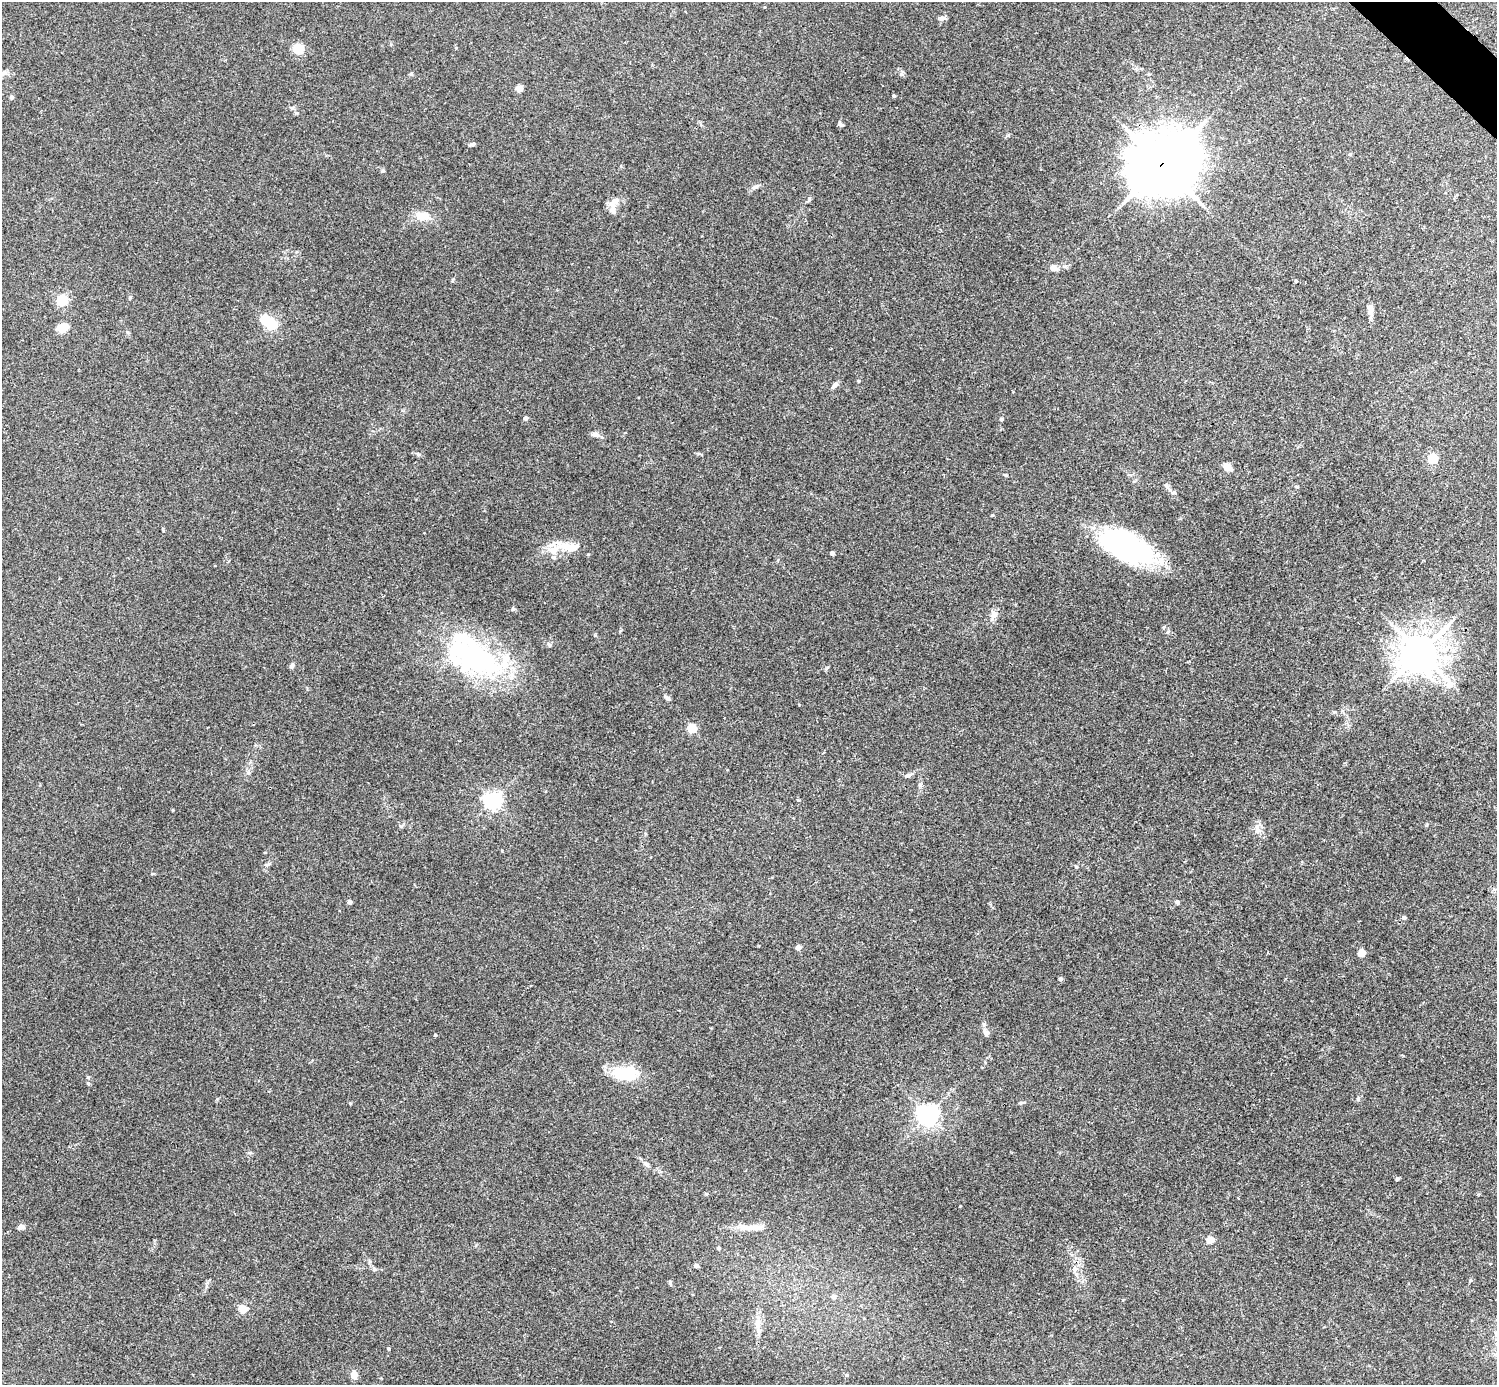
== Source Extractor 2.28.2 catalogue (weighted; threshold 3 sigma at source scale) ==
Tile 10 of 4 x 4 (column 2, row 3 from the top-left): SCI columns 1502-2996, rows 1683-3065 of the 5988 x 5988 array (HDU 1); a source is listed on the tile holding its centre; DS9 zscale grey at full resolution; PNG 1499 x 1387 px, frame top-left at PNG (2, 2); no overlay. Shown black and unused: <1% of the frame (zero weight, under 3 of 4 exposures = <1% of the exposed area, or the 3 px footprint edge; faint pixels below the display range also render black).
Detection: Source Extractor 2.28.2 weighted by HDU 2 'WHT'; one run over the whole footprint, this tile lists its part. Background 0.0533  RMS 0.005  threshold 0.0225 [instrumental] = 3 sigma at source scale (4.5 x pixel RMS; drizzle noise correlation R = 1.50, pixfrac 1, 0.05/0.05 arcsec/px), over >= 5 px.
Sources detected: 85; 3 inside a brighter object's white glare — not listed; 3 inside a brighter listed object's ellipse — not listed separately; the other 79 listed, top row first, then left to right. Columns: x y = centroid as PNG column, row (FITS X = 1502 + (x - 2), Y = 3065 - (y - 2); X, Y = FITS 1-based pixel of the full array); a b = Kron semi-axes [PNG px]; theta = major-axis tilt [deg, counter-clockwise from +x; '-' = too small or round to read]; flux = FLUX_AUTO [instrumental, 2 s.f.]
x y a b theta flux
942 18 9 5 2 1.2
298 48 6 6 - 16
456 48 5 3 - 0.42
411 74 5 4 - 0.61
519 88 4 4 - 7.8
894 96 3 3 - 0.86
12 97 5 5 - 0.9
840 124 8 5 -37 0.98
472 144 7 4 10 0.99
1350 154 5 5 - 0.68
1162 164 24 20 25 2600
755 187 12 5 27 1.5
809 199 6 4 72 0.68
614 202 18 7 33 3.4
422 216 21 11 -8 6.4
1053 268 8 6 -23 3.1
1296 281 4 3 - 0.43
130 297 5 4 - 0.65
62 300 5 5 - 49
1370 309 11 7 -81 2.4
271 324 5 5 - 44
62 328 13 9 23 5.6
834 385 10 5 49 1.6
526 418 4 4 - 2.4
1001 419 4 4 - 0.76
596 434 12 6 -14 1.8
1433 459 5 5 - 35
1227 467 9 6 -41 4.9
1006 475 5 4 - 0.48
1166 485 8 4 -58 1.2
1297 486 6 3 -9 0.55
992 515 4 3 - 0.42
1126 546 57 27 -25 83
574 548 19 9 17 4.2
553 550 26 12 32 9
832 553 4 4 - 1.8
513 609 6 5 - 0.71
994 614 11 9 -78 2.6
549 645 7 5 -48 0.94
1420 653 12 11 - 1100
472 657 81 39 -25 88
292 666 7 5 73 1.2
667 698 7 5 -34 1.3
692 728 5 5 - 24
909 775 10 5 17 1.4
493 800 6 6 - 190
1257 830 14 7 -83 2.9
265 852 4 3 - 0.33
268 864 8 4 30 0.98
350 902 4 4 - 1.8
1177 902 5 5 - 0.93
1404 917 6 6 - 0.93
798 947 4 4 - 3.4
1362 953 5 4 - 9.8
1061 979 6 5 - 0.75
986 1033 11 7 -61 2.2
435 1035 3 3 - 0.69
622 1074 29 17 -29 15
88 1083 5 4 - 0.73
1358 1099 6 3 -73 0.6
350 1103 5 3 - 0.42
1021 1103 6 4 2 0.67
928 1115 7 6 - 320
647 1164 8 6 -41 1.3
1397 1179 4 4 - 0.85
21 1226 8 6 4 1.5
752 1228 41 7 3 6.5
1210 1240 6 5 - 5.4
718 1248 4 4 - 0.84
696 1265 5 4 - 1.5
374 1269 7 5 -22 1
1076 1274 7 4 -71 1.2
670 1282 9 4 -77 0.81
833 1296 5 5 - 1.7
243 1309 5 4 - 14
757 1323 13 6 78 3
389 1349 3 3 - 0.68
353 1375 9 7 81 3.4
847 1375 5 4 - 0.72
Overlapping masked pixels (flux is a lower limit): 2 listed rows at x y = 1162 164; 1126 546
Unlisted compact peaks at least as high as the median listed source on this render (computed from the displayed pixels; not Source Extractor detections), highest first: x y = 960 1206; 418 454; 383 171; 902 74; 595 635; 173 810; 292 108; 1076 867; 827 667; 453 279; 799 705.